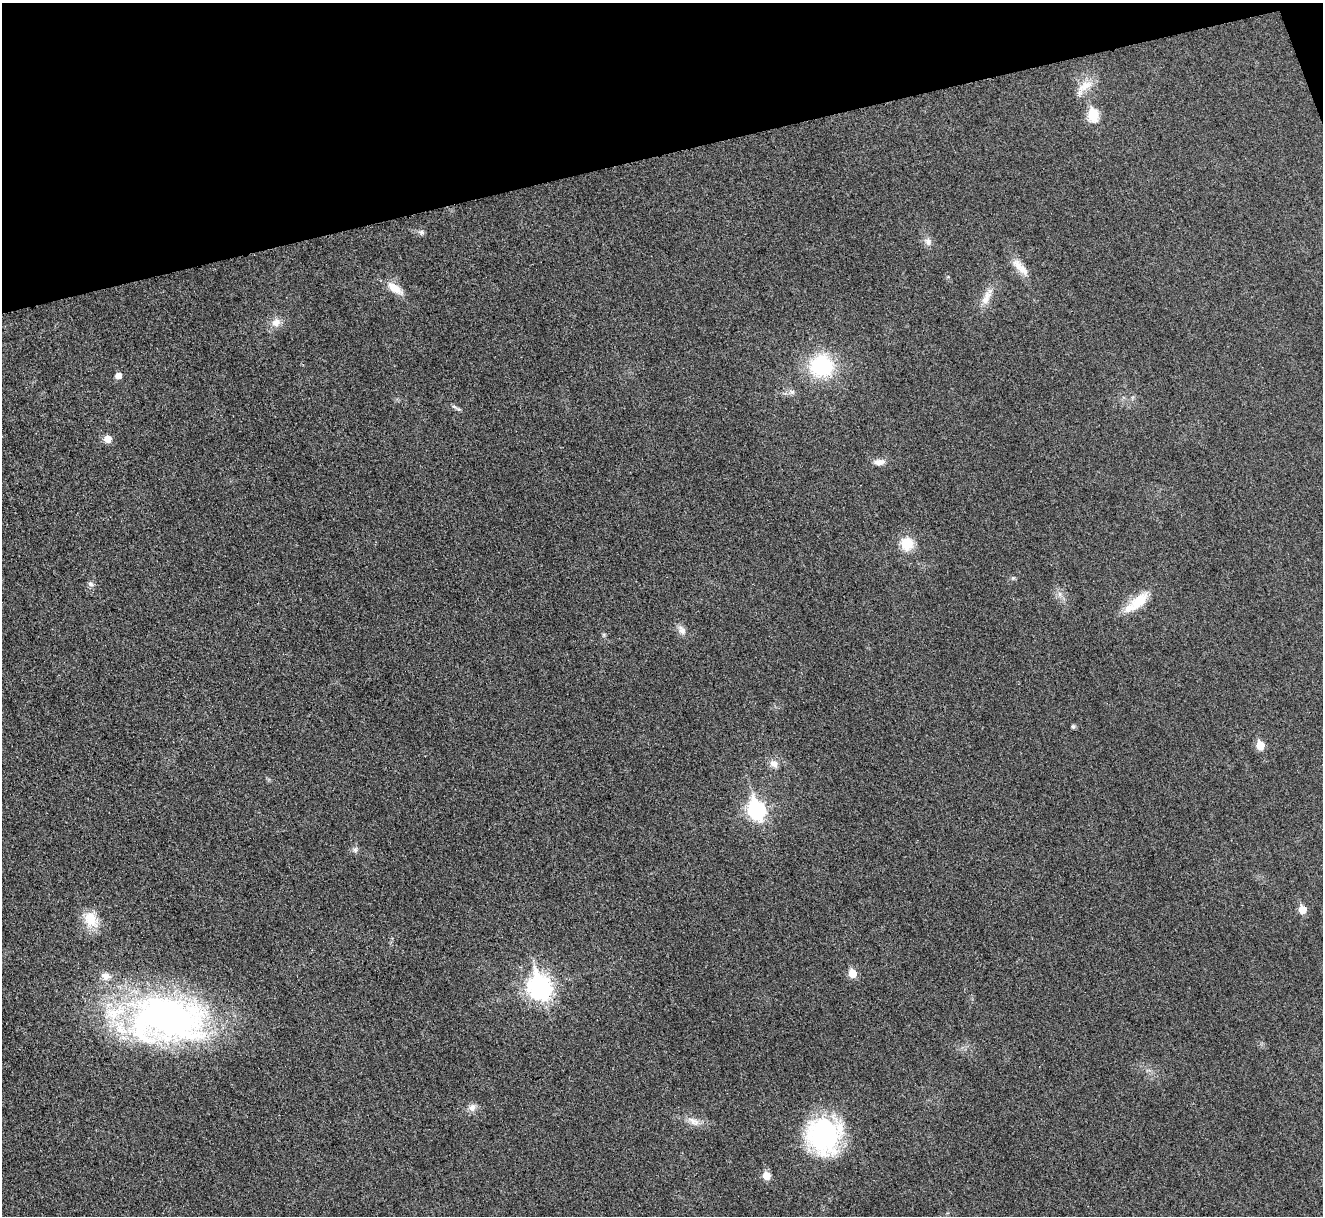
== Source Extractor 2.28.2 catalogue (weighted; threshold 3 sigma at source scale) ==
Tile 3 of 4 x 4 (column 3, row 1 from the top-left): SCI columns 2649-3969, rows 3796-5009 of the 5308 x 5290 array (HDU 1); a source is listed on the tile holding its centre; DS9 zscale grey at full resolution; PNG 1325 x 1218 px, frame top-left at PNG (2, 3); no overlay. Shown black and unused: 13% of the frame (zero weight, under 3 of 4 exposures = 1% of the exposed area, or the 3 px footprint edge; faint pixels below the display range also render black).
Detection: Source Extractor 2.28.2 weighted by HDU 2 'WHT'; one run over the whole footprint, this tile lists its part. Background 0.0693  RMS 0.0068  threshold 0.0307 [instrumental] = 3 sigma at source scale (4.5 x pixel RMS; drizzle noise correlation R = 1.50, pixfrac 1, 0.05/0.05 arcsec/px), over >= 5 px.
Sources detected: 35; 1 inside a brighter listed object's ellipse — not listed separately; the other 34 listed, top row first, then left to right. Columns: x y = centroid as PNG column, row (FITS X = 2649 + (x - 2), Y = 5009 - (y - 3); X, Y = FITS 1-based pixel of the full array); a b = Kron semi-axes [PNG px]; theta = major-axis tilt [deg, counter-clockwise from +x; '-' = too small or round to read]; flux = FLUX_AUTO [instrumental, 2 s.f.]
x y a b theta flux
1084 87 30 11 40 10
1093 115 7 6 - 42
421 232 8 7 - 2.1
928 242 11 8 -68 3.5
1023 270 22 11 -38 8.6
395 288 25 10 -36 9.5
986 300 16 10 49 6.7
276 322 13 11 45 6.2
821 366 22 21 - 55
118 375 6 5 - 5
792 392 9 6 -15 2.2
108 439 6 6 - 8.7
879 462 15 7 2 4.9
907 544 17 16 - 13
91 584 9 6 -39 2.1
1060 594 7 5 90 2
1137 602 37 12 40 18
682 630 13 9 -62 3.9
604 635 6 4 -19 0.84
1073 727 6 5 - 1.1
1260 745 6 5 - 17
774 764 11 9 -48 4.7
756 810 9 7 -72 200
355 850 8 6 75 1.9
1302 909 6 5 - 15
91 919 23 17 -58 15
852 973 6 6 - 14
106 976 12 10 -19 5.4
540 987 10 8 -70 450
167 1020 94 57 -1 280
472 1107 11 10 - 3.7
694 1121 19 9 -26 6.3
824 1136 36 33 73 100
766 1176 6 5 - 12